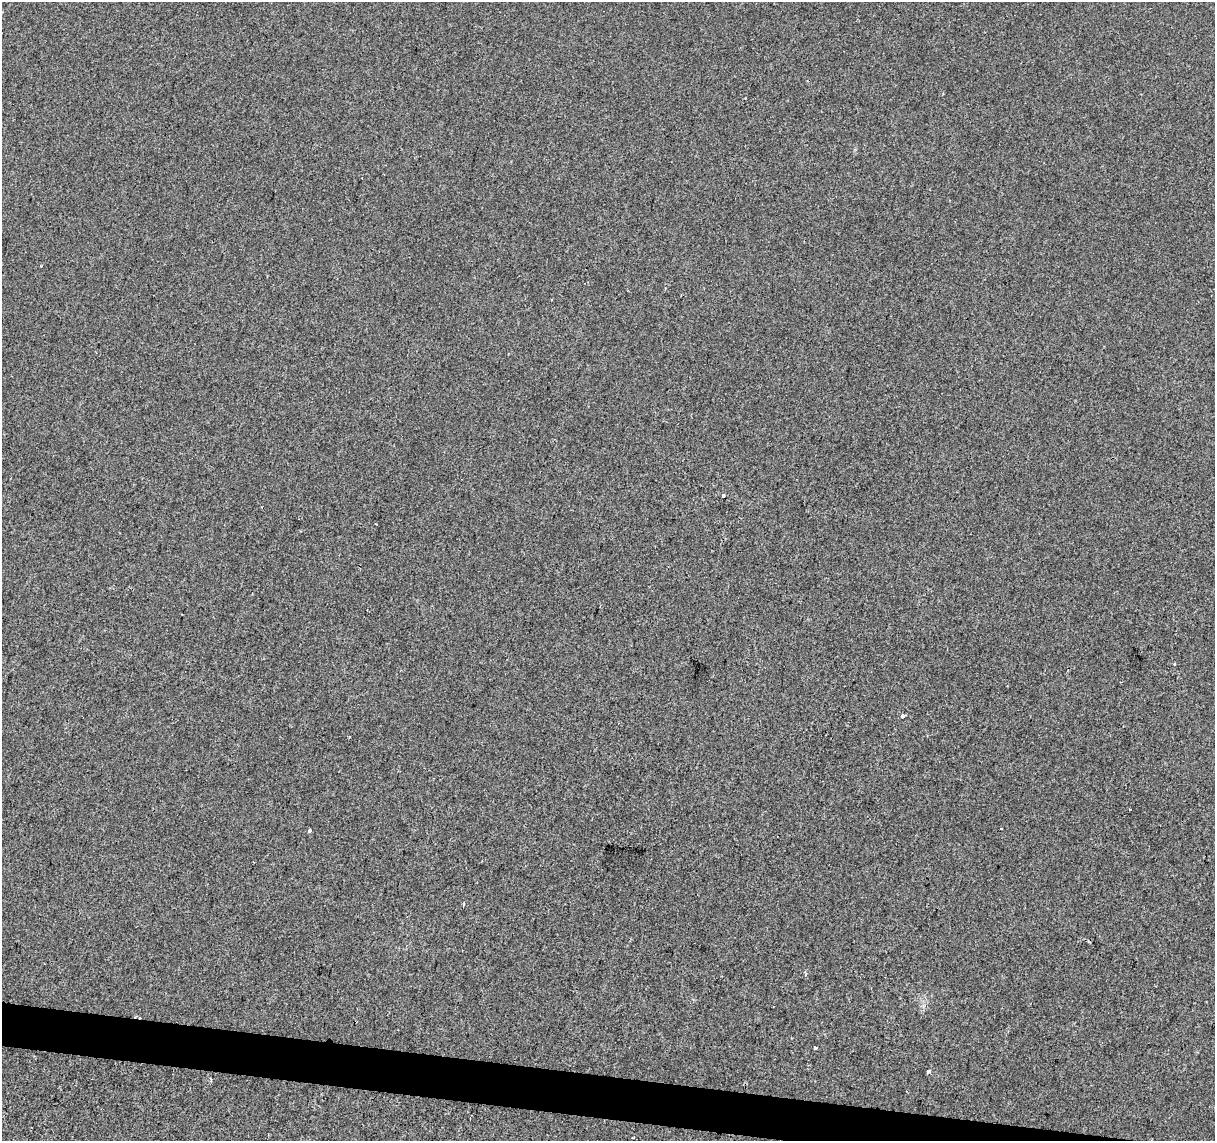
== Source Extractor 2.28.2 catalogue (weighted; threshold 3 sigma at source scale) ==
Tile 6 of 4 x 4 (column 2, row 2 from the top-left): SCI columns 1221-2433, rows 2564-3702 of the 4858 x 5067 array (HDU 1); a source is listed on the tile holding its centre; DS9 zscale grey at full resolution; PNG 1217 x 1143 px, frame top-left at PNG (2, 2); no overlay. Shown black and unused: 3% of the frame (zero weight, under 2 of 3 exposures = <1% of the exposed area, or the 3 px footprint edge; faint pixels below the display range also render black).
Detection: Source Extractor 2.28.2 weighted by HDU 2 'WHT'; one run over the whole footprint, this tile lists its part. Background -2.32e-05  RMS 0.0042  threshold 0.0189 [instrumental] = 3 sigma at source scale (4.5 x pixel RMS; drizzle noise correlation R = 1.50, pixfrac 1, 0.0396/0.0396 arcsec/px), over >= 5 px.
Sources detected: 13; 2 cosmic-ray / hot-pixel residue — not listed; the other 11 listed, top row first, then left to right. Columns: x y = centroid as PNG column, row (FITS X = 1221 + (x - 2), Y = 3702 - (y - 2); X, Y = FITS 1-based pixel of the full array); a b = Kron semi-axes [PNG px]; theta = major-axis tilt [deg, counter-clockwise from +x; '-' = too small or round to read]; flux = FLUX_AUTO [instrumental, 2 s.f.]
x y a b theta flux
41 266 3 2 - 0.35
723 495 4 3 - 0.66
1174 664 3 3 - 0.4
903 715 4 3 - 2.2
1129 809 3 2 - 0.34
1001 828 3 3 - 1.6
309 831 4 3 - 1.9
805 974 3 3 - 1
815 1048 4 3 - 1.1
928 1072 4 4 - 1.2
211 1079 5 3 - 0.42